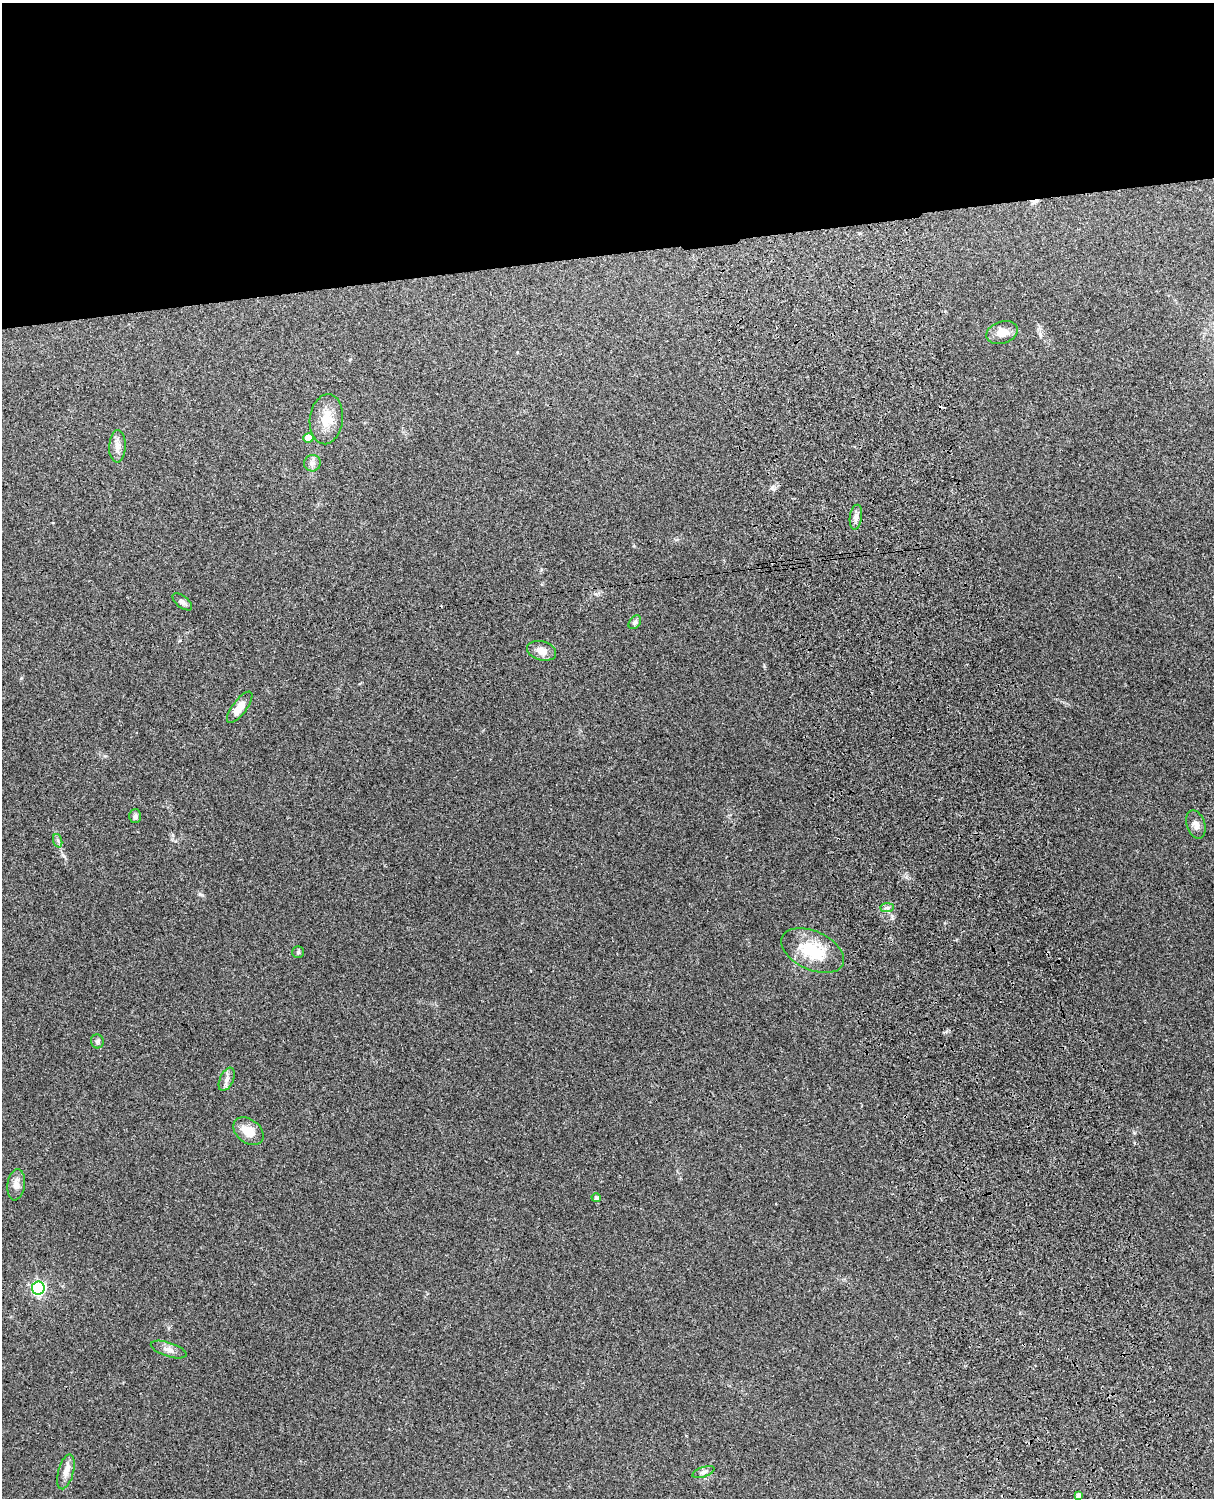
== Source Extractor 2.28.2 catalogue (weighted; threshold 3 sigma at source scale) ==
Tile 2 of 4 x 3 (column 2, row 1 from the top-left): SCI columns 1331-2542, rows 3155-4650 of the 5087 x 4925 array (HDU 1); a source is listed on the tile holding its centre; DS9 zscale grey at full resolution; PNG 1216 x 1500 px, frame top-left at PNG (2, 3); each listed source drawn as its Kron ellipse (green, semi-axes under 4 px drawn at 4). Shown black and unused: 17% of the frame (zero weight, under 3 of 4 exposures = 6% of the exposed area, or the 3 px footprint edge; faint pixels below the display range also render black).
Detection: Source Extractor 2.28.2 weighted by HDU 2 'WHT'; one run over the whole footprint, this tile lists its part. Background 0.285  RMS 0.0093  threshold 0.0419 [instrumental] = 3 sigma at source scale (4.5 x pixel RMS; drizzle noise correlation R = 1.50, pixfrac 1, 0.05/0.05 arcsec/px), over >= 5 px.
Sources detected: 28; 2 cosmic-ray / hot-pixel residue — neither listed nor drawn; the other 26 listed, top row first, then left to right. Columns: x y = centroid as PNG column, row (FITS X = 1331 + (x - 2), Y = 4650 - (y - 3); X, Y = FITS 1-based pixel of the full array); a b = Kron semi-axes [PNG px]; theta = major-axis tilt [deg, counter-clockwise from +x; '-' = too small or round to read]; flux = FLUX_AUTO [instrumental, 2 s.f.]
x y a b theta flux
1002 333 16 11 18 11
326 419 25 16 83 19
308 438 5 5 - 18
117 446 16 8 87 6.4
312 463 8 8 - 3.8
856 517 12 6 82 4.5
182 602 11 5 -38 3.2
635 622 7 5 53 2.4
542 651 15 9 -16 7.9
240 707 19 7 53 11
135 816 7 6 - 2.3
1196 824 14 9 -72 5.5
58 841 7 4 -72 2
887 908 7 4 1 2.1
813 950 33 19 -25 41
298 952 6 6 - 1.6
97 1041 7 6 - 2.3
227 1079 12 6 65 4.6
248 1131 17 11 -37 14
16 1185 15 8 81 7.3
596 1198 4 4 - 2.3
38 1288 6 6 - 190
169 1350 18 7 -18 5.6
66 1472 18 7 75 6.8
703 1472 11 5 19 2.9
1078 1495 4 4 - 3.2
Unlisted compact peaks at least as high as the median listed source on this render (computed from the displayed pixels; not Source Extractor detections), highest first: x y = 200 894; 772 488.